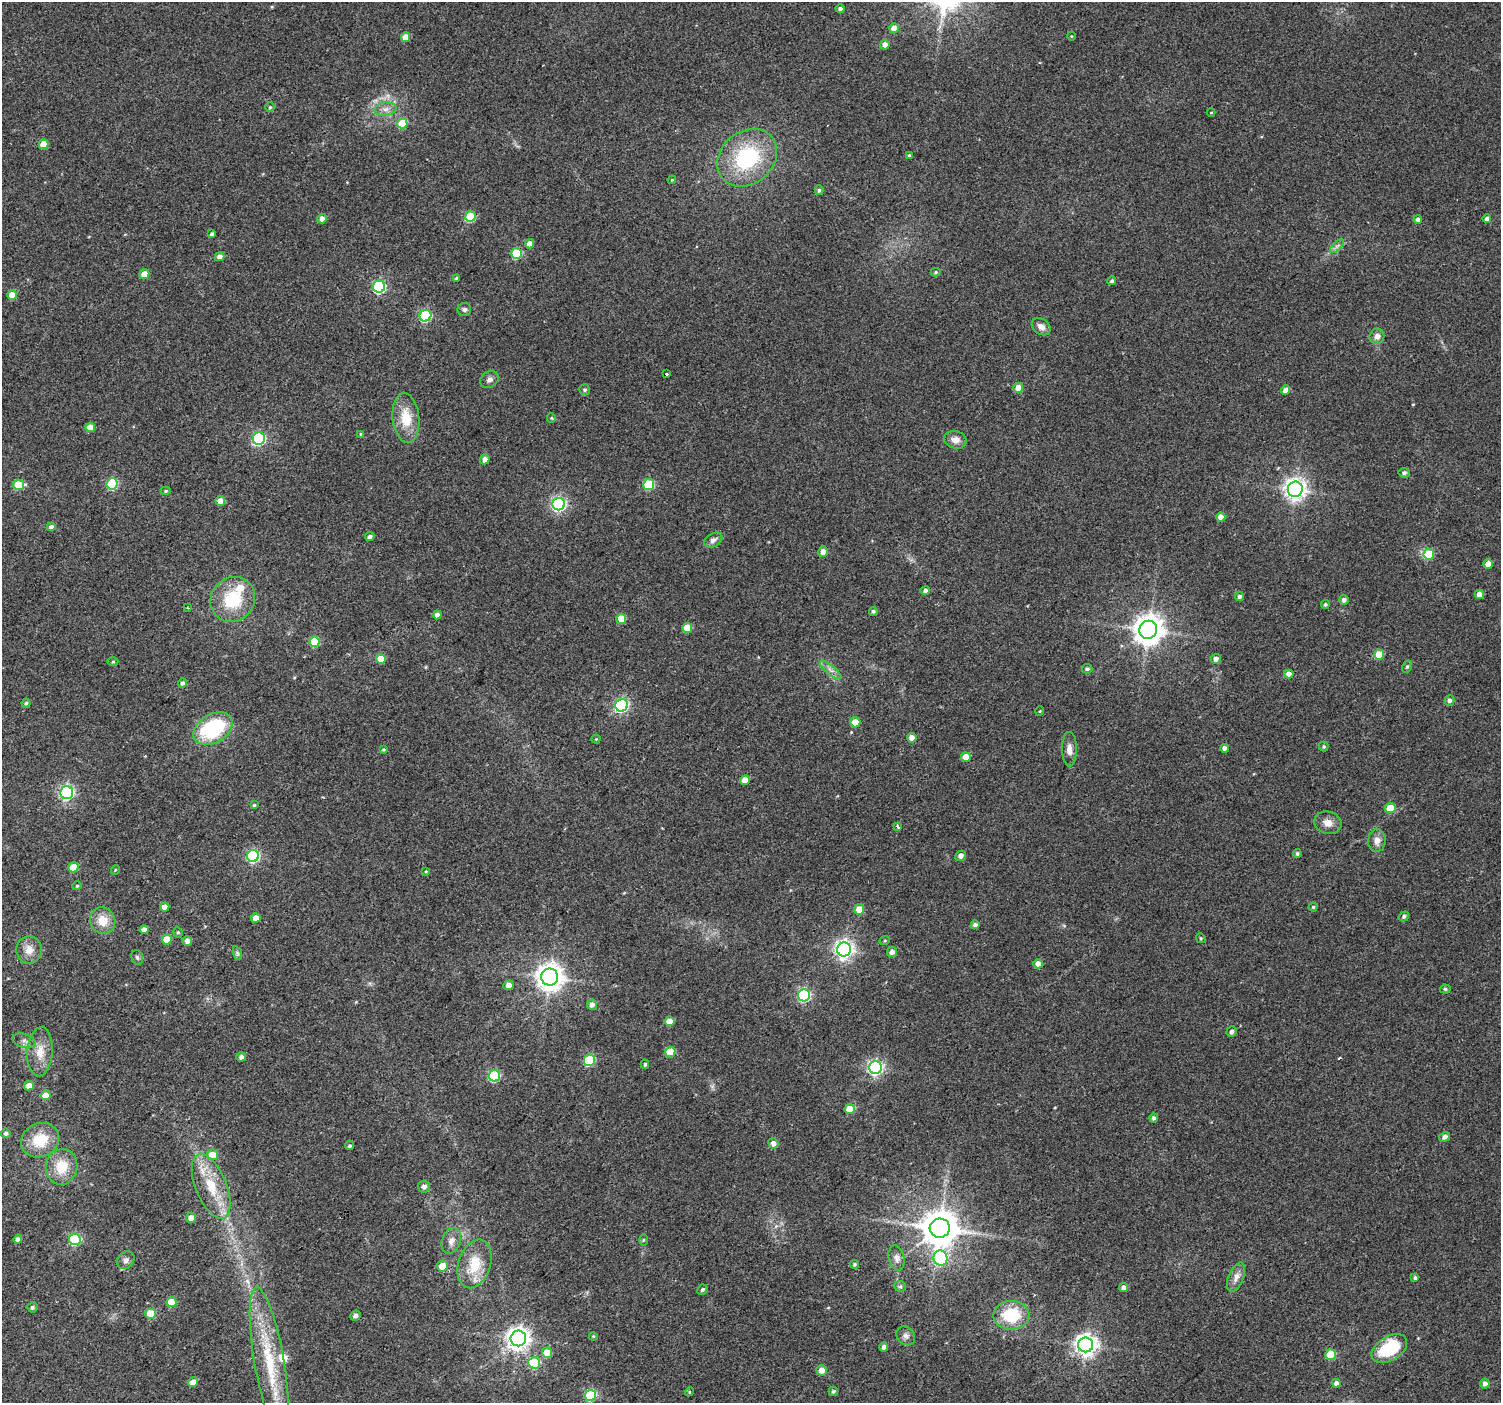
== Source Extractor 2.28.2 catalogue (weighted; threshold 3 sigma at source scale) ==
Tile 7 of 4 x 4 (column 3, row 2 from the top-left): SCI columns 3001-4499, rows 3007-4407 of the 5997 x 5948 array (HDU 1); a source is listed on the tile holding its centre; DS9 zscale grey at full resolution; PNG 1503 x 1405 px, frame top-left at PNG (2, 2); each listed source drawn as its Kron ellipse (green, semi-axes under 4 px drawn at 4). Shown black and unused: <1% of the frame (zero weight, under 2 of 3 exposures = <1% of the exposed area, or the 3 px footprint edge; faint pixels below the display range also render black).
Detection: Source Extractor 2.28.2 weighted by HDU 2 'WHT'; one run over the whole footprint, this tile lists its part. Background 0.0622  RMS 0.0073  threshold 0.0327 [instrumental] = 3 sigma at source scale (4.5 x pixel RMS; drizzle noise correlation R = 1.50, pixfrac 1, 0.0396/0.0396 arcsec/px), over >= 5 px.
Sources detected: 197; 2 inside a brighter listed object's ellipse — not listed separately; the other 195 listed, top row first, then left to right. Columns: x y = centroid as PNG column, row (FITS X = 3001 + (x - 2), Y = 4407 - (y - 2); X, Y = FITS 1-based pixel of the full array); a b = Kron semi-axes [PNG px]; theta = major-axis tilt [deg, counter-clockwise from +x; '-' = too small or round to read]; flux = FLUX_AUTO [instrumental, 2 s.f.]
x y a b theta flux
840 9 4 4 - 2.2
894 28 5 4 - 6.8
1071 36 4 3 - 0.55
406 37 4 4 - 10
885 45 5 4 - 5.5
270 107 5 5 - 1
385 109 11 7 7 4.1
1211 112 4 3 - 0.54
402 123 5 5 - 19
43 144 5 5 - 11
909 155 4 4 - 0.89
747 158 32 26 40 64
672 180 4 3 - 0.69
819 190 5 4 - 1.3
470 217 5 5 - 38
322 219 5 4 - 4.1
1487 219 4 4 - 2.6
1418 220 4 4 - 2.5
212 234 4 4 - 1.8
530 244 5 4 - 5.2
1337 246 9 4 45 2.2
516 253 5 5 - 41
220 257 5 4 - 3.5
936 272 5 4 - 1
144 274 5 5 - 9.3
457 278 4 3 - 1.1
1112 281 4 4 - 1.5
379 287 6 6 - 96
12 295 5 5 - 11
464 309 7 6 - 1.9
425 316 6 5 - 71
1041 327 10 7 -37 4.8
1377 336 7 7 - 4.2
667 374 3 3 - 2.4
489 379 10 8 32 3
1018 388 5 5 - 7.5
585 390 5 5 - 1.4
1286 390 5 4 - 5.4
406 418 25 13 -84 19
551 418 5 4 - 0.88
90 427 5 4 - 9.7
361 434 4 3 - 1.2
259 439 6 6 - 97
955 440 11 8 -15 5.5
485 459 5 4 - 4
1404 473 5 5 - 2
112 484 6 5 - 49
18 485 6 5 - 29
649 485 5 5 - 43
1295 489 7 7 - 510
166 491 5 4 - 1.1
220 501 5 4 - 7.6
559 504 6 6 - 150
1221 517 4 4 - 7
51 527 4 4 - 3.1
370 536 5 4 - 2.1
713 540 10 6 31 3.2
823 552 5 5 - 4.5
1429 554 5 5 - 24
1488 564 5 5 - 8.9
925 591 5 4 - 2.1
1479 594 4 4 - 4.9
1239 596 4 4 - 2.1
233 600 23 21 48 35
1344 600 5 4 - 2.6
1325 605 4 4 - 1.1
188 608 4 2 - 0.57
873 611 4 4 - 1.4
437 615 4 4 - 3.6
621 619 5 5 - 16
687 628 5 5 - 14
1148 630 9 9 - 1000
314 642 5 5 - 28
1379 655 5 5 - 18
381 659 5 5 - 15
1216 659 5 5 - 3.4
113 662 5 3 - 0.79
1407 667 6 4 62 1.2
1087 669 5 4 - 1.6
831 670 13 4 -39 3.4
1289 674 4 4 - 4.6
182 683 4 4 - 1.6
1450 700 5 5 - 2.3
26 703 4 4 - 1.2
622 705 6 6 - 120
1040 711 5 3 - 0.6
855 722 5 5 - 7.7
213 729 21 14 31 65
912 738 5 4 - 4.8
596 739 4 4 - 0.74
1324 746 5 5 - 1.2
1225 748 4 4 - 2.7
1069 749 17 7 -89 5
384 750 4 4 - 0.91
966 757 5 5 - 8.9
745 780 5 4 - 6.9
67 793 6 6 - 160
254 805 4 4 - 0.84
1390 808 5 5 - 19
1328 823 14 11 -13 6.4
898 827 4 3 - 8.9
1377 841 11 8 86 5.4
1297 854 4 4 - 1.4
253 856 6 6 - 100
960 856 5 5 - 3.5
73 867 5 5 - 16
115 870 5 3 - 0.54
426 871 4 3 - 0.64
77 886 5 4 - 0.81
165 907 4 4 - 6.2
1313 907 4 4 - 0.96
859 909 5 5 - 9.2
1404 916 5 4 - 1.6
256 918 4 4 - 8.4
103 921 13 12 - 12
975 925 4 4 - 2.4
144 930 4 4 - 5.4
178 932 5 4 - 1.1
1201 938 5 4 - 1
167 939 5 5 - 14
885 940 5 3 - 0.74
187 941 5 4 - 4.6
844 949 7 7 - 340
29 950 14 13 - 7.9
892 952 5 5 - 3.6
237 953 7 4 -71 1.4
137 957 7 5 -72 1.7
1038 964 5 4 - 5.8
550 977 8 8 - 830
508 985 5 5 - 5.3
1445 989 5 4 - 1.1
804 995 6 6 - 96
592 1005 5 5 - 3.2
670 1021 5 4 - 11
1231 1032 5 5 - 2.4
24 1041 12 6 -19 3.2
40 1052 25 12 86 12
670 1052 5 5 - 19
241 1057 5 4 - 3.1
589 1060 6 5 - 51
645 1064 4 3 - 1.1
875 1068 6 6 - 190
494 1076 6 5 - 60
29 1086 5 4 - 5.6
46 1095 5 5 - 11
850 1109 5 5 - 16
1154 1118 4 4 - 2
6 1133 5 4 - 1.9
1444 1137 5 5 - 2.7
40 1140 19 16 26 23
773 1143 5 5 - 3.8
350 1146 4 4 - 1.4
212 1155 5 5 - 11
62 1167 18 15 82 18
211 1186 34 15 -68 27
424 1187 6 6 - 3.4
191 1218 5 5 - 4.7
940 1228 10 9 - 1900
18 1239 4 4 - 2.7
75 1239 6 5 - 70
644 1240 5 3 - 0.77
451 1241 13 9 69 5.1
896 1258 13 8 -78 4.1
941 1258 7 7 - 92
126 1260 9 8 - 3.2
475 1264 25 16 72 23
854 1264 4 4 - 1.2
442 1266 5 5 - 10
1236 1277 15 7 68 5.2
1415 1278 4 4 - 1.5
900 1286 6 5 - 1.3
1124 1287 4 4 - 3.2
702 1290 5 5 - 1.5
172 1302 5 5 - 22
32 1307 5 5 - 1.6
151 1314 5 5 - 21
1011 1315 18 14 1 31
356 1316 5 5 - 2.9
593 1336 4 3 - 0.63
906 1336 10 8 -48 3.4
518 1338 8 8 - 500
1086 1345 7 7 - 490
884 1347 4 4 - 3.1
1389 1348 19 12 32 41
547 1353 5 5 - 11
1330 1355 5 5 - 24
269 1362 76 15 -80 52
534 1363 6 5 - 52
822 1370 5 5 - 6
193 1382 5 4 - 5.5
1336 1383 4 4 - 2.8
1485 1383 5 5 - 3
833 1391 5 4 - 1.4
689 1392 5 3 - 0.69
590 1395 5 5 - 63
Isophote crosses this tile's border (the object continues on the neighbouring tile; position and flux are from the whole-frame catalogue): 1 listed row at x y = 269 1362